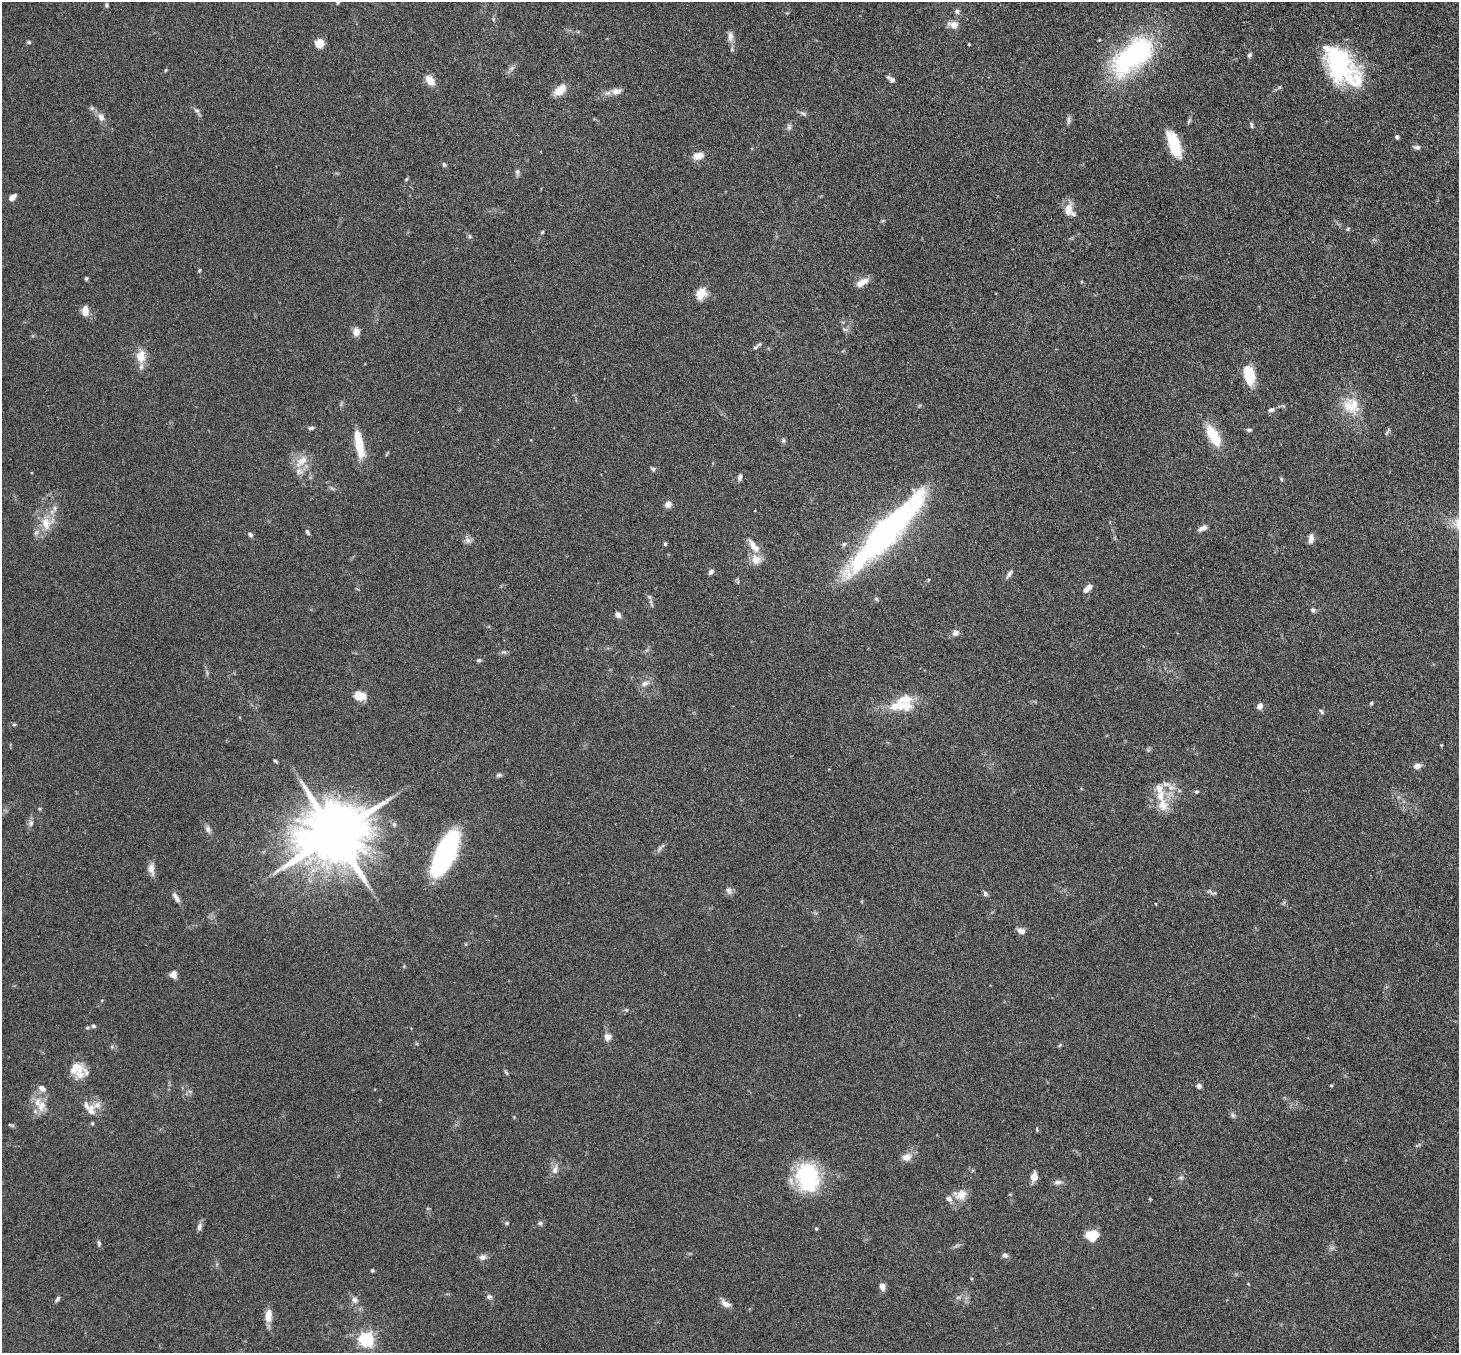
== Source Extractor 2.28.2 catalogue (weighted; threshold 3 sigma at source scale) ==
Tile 10 of 4 x 4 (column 2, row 3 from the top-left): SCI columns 1509-2965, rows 1539-2889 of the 5929 x 5919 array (HDU 1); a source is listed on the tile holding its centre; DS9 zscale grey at full resolution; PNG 1461 x 1355 px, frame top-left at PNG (2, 2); no overlay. Nothing masked; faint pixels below the display range render black.
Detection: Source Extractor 2.28.2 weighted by HDU 2 'WHT'; one run over the whole footprint, this tile lists its part. Background 0.12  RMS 0.0045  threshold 0.0185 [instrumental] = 3 sigma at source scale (4.09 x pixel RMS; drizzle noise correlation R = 1.36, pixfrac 0.8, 0.05/0.05 arcsec/px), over >= 5 px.
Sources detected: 164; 2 too faint to see at this stretch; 1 inside a brighter object's white glare — not listed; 16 inside a brighter listed object's ellipse — not listed separately; the other 145 listed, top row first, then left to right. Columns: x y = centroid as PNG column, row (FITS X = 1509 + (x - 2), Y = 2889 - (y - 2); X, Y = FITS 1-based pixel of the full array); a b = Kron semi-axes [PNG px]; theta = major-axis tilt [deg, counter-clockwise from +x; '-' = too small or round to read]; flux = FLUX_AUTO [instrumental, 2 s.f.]
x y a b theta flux
338 3 6 4 70 0.49
106 5 5 4 - 0.67
957 11 7 7 - 1
493 19 6 4 -73 0.48
954 25 9 7 -13 3.8
730 36 15 7 -88 2.4
29 42 6 4 -28 0.53
319 43 9 8 - 4.7
1134 55 58 29 40 61
1249 55 7 5 63 0.86
1340 65 42 22 -50 54
511 68 9 6 35 1.3
166 70 5 4 - 0.4
891 79 10 5 -38 1.6
430 80 14 10 -51 3.7
560 90 16 9 40 5.3
616 91 15 9 4 2.9
92 108 6 5 - 0.78
197 111 8 5 -29 1
803 114 10 5 -29 1
101 117 9 7 -64 2.5
1069 120 10 6 -88 1.1
1189 121 8 4 53 0.65
1251 125 8 3 -78 0.68
789 127 9 6 84 1.1
1397 137 4 4 - 0.83
1174 144 31 12 -69 13
1417 147 10 5 -5 1
698 156 13 8 11 3.6
444 165 7 5 -75 0.67
517 172 9 5 -89 0.98
406 179 6 4 70 0.47
12 197 8 5 41 2.4
1069 208 15 11 64 3.5
1347 229 6 4 27 0.55
542 232 5 4 - 0.43
470 236 6 4 -90 0.58
199 270 5 4 - 0.44
86 278 5 4 - 0.55
862 282 16 7 29 3.8
701 293 14 11 56 5.2
85 311 13 8 -88 3.1
845 329 8 4 -9 0.77
356 332 9 8 - 2.8
755 347 9 5 33 0.96
141 356 20 13 -90 5.2
1249 375 24 12 -77 9.5
1351 405 25 21 -12 10
1271 410 7 5 8 1.1
311 428 8 5 10 0.87
1249 430 7 4 1 0.72
1388 430 7 4 72 0.68
1213 436 30 13 -61 11
783 440 7 5 -88 0.79
359 444 30 8 -80 12
302 460 17 12 39 5.3
653 469 7 5 -42 0.8
740 477 9 5 78 1.2
1281 479 6 4 -49 0.49
668 504 6 6 - 2.7
47 523 21 19 40 8.1
1202 528 12 6 27 1.7
886 530 86 18 47 140
307 532 8 4 -61 0.74
250 534 7 5 -36 0.98
1311 538 12 6 85 1.9
468 540 10 7 -20 1.6
665 544 5 4 - 0.6
844 544 7 6 - 0.87
754 546 23 8 -53 4.6
756 559 9 8 - 5.2
711 572 7 5 53 1.3
1009 574 13 5 57 1.3
928 580 5 3 - 0.37
1088 588 11 5 45 2.9
649 597 6 5 - 0.72
877 599 7 5 -42 0.66
1313 610 7 6 - 0.89
618 615 7 6 - 1.6
955 633 9 7 29 1.7
503 652 8 4 -13 0.81
479 660 6 4 14 0.66
207 673 9 3 -85 0.73
645 683 14 7 22 2
359 696 11 8 -7 7.2
1371 703 5 4 - 0.5
899 706 35 12 1 12
1260 706 7 6 - 2
1321 712 7 4 -51 0.67
14 724 6 4 0 0.48
1148 750 5 5 - 0.61
275 761 5 3 - 0.57
1417 766 8 6 4 2.1
499 775 8 5 1 0.82
1166 784 14 7 -3 2.5
1196 792 5 5 - 0.62
1163 805 20 14 -79 6.4
31 823 9 7 79 1.4
208 829 9 7 -72 1.4
334 834 21 15 28 4000
445 853 39 15 66 82
151 869 17 8 -83 2.6
729 890 11 7 -71 1.5
985 893 6 6 - 0.93
177 899 11 7 -54 1.7
1156 904 3 2 - 0.27
1021 931 10 7 -17 1.9
173 974 8 7 - 2.5
626 1010 6 5 - 0.6
93 1026 7 5 -15 0.85
608 1037 10 9 - 2.1
1060 1045 6 4 70 0.46
79 1071 26 13 85 5.7
506 1072 8 4 -54 0.56
1331 1085 5 3 - 0.33
1199 1086 6 6 - 1.2
42 1088 11 7 -36 2
41 1106 16 11 73 4.9
91 1110 16 10 -85 3.8
1233 1115 7 5 -68 0.9
514 1117 5 3 - 0.35
1037 1130 6 3 90 0.36
906 1157 11 8 15 3.3
555 1170 13 7 76 2.4
807 1177 32 25 -77 32
1034 1177 8 6 81 3.9
1181 1177 6 4 1 0.68
1058 1182 11 6 2 1.5
961 1195 16 12 38 4.7
507 1223 6 5 - 0.57
540 1223 7 6 - 0.81
199 1226 10 6 74 1.4
816 1229 4 4 - 0.51
1091 1236 10 9 - 10
99 1243 8 4 -78 0.73
1005 1255 8 6 -36 1.2
482 1257 9 7 8 1.7
372 1270 5 4 - 0.53
882 1287 8 5 -72 2.6
489 1297 8 6 -13 1
57 1299 8 4 52 0.86
354 1300 10 8 -32 1.8
726 1304 12 7 -27 2.6
268 1316 14 8 88 4.7
366 1339 6 6 - 100
Isophote crosses this tile's border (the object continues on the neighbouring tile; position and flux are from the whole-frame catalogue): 1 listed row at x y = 338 3